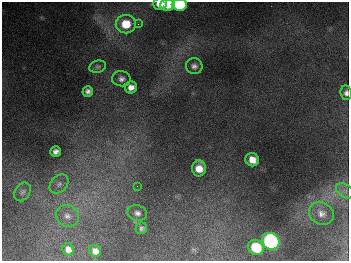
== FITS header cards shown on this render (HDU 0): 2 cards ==
NAXIS1  =                  347
NAXIS2  =                  259

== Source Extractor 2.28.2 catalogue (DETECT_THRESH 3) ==
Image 347 x 259 px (HDU 0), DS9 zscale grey, 1 PNG px = 1 image px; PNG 351 x 263 px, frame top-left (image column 1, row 259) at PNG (2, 2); each listed source drawn as its Kron ellipse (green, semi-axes under 4 px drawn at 4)
Background 678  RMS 50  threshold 150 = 3 sigma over >= 5 px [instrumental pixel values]
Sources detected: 26; all 26 listed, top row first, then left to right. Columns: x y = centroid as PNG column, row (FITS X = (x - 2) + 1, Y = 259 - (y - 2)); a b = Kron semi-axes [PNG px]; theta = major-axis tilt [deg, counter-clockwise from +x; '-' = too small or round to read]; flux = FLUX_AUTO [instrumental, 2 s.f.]
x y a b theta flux
160 4 7 5 2 3.7e+04
168 5 7 6 - 6.4e+04
179 5 7 6 - 2.4e+05
126 24 10 9 - 8.6e+04
138 24 4 4 - 4.4e+03
194 66 8 8 - 1.4e+04
98 67 8 6 16 8.3e+03
121 79 9 7 -6 1.5e+04
131 87 6 6 - 2.3e+04
88 91 5 5 - 1.2e+04
346 93 7 5 -83 1.3e+04
55 152 5 5 - 1.4e+04
252 160 7 6 - 3.5e+04
199 168 8 7 - 4.2e+04
59 184 11 8 45 1.5e+04
137 186 2 2 - 1.3e+03
345 191 10 6 -33 1.4e+04
23 192 10 7 57 1.3e+04
137 213 10 7 -15 1.6e+04
321 213 13 11 -27 2.6e+04
67 216 12 10 -30 2.7e+04
141 228 6 5 - 8.4e+03
271 241 9 8 - 1.1e+06
256 247 8 7 - 1.2e+05
68 249 6 5 - 1.8e+04
95 251 6 5 - 1.9e+04
At the frame edge (FLAGS 8, measured only in part): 4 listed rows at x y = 160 4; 168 5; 179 5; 346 93